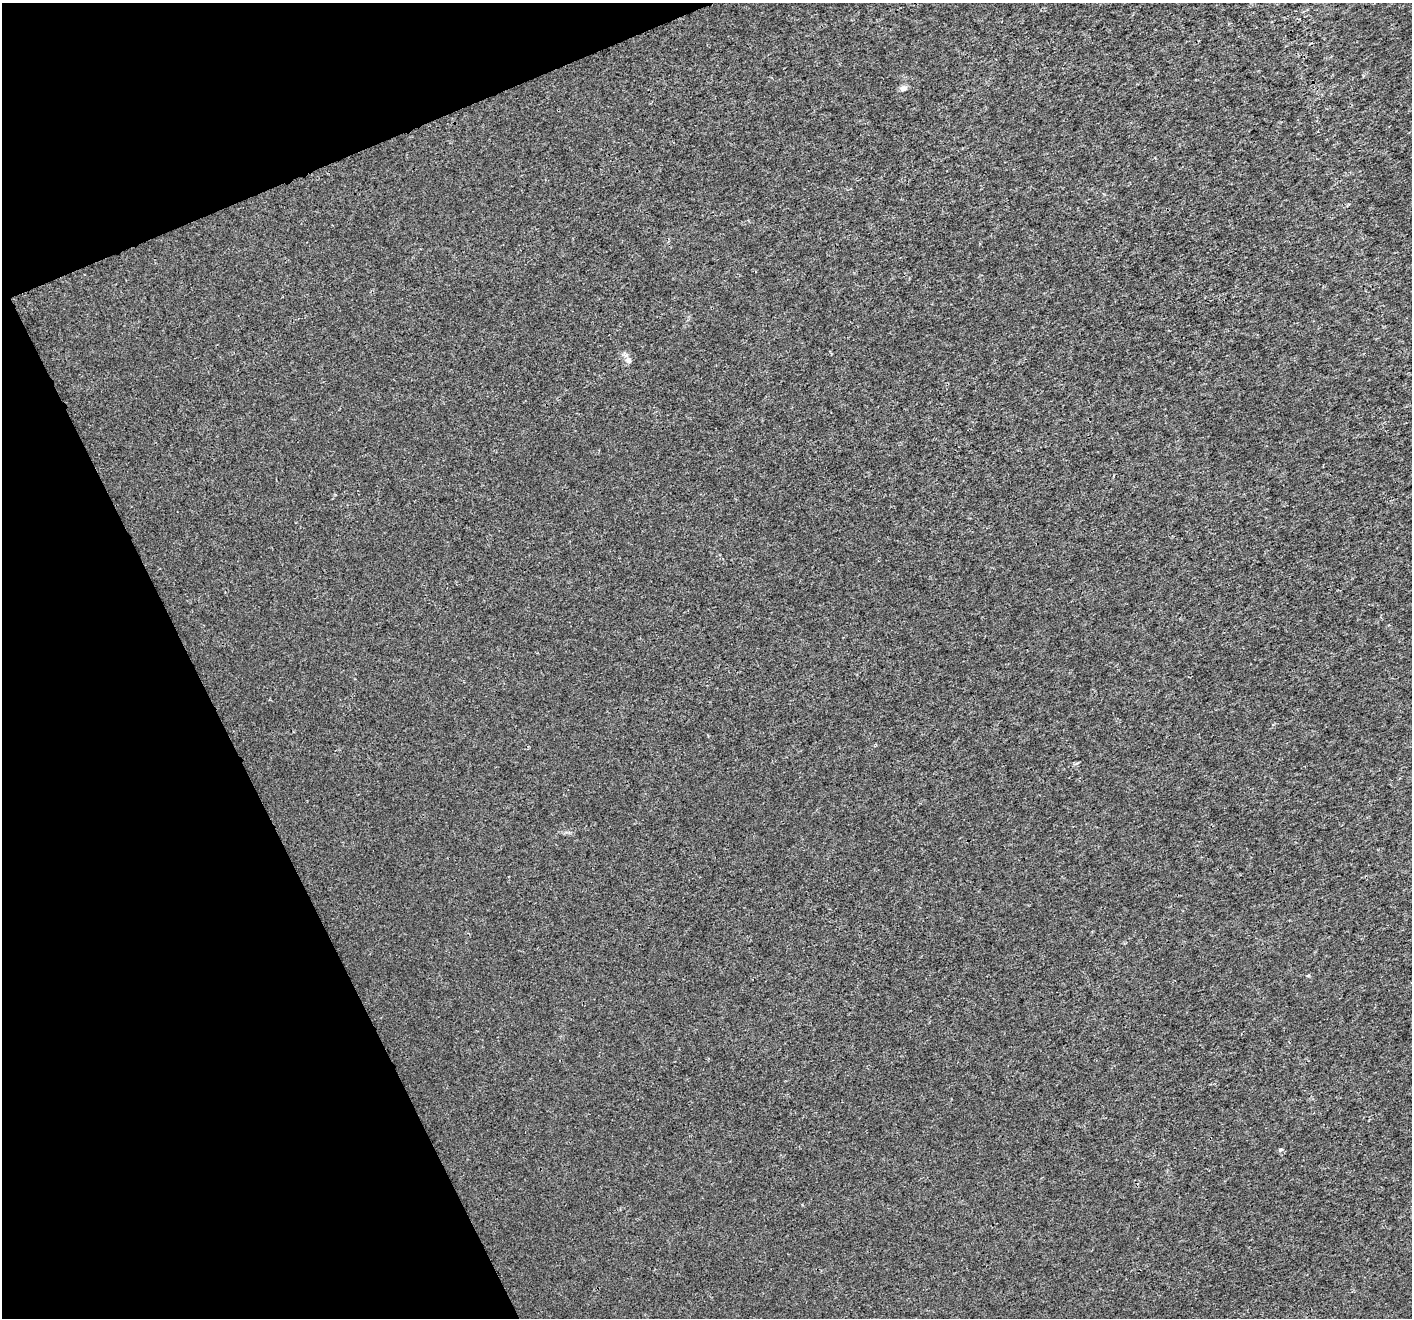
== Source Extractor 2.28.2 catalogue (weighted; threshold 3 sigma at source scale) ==
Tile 5 of 4 x 4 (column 1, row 2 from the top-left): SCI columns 6-1415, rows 2783-4098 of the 5646 x 5506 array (HDU 1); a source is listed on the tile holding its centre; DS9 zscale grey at full resolution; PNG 1414 x 1320 px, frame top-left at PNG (2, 3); no overlay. Shown black and unused: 20% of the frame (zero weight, under 3 of 4 exposures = <1% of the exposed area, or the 3 px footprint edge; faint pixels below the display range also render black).
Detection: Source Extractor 2.28.2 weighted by HDU 2 'WHT'; one run over the whole footprint, this tile lists its part. Background 2.14e-04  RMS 0.0019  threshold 0.00846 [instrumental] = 3 sigma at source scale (4.5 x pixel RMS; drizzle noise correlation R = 1.50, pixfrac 1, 0.0396/0.0396 arcsec/px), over >= 5 px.
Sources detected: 3; all 3 listed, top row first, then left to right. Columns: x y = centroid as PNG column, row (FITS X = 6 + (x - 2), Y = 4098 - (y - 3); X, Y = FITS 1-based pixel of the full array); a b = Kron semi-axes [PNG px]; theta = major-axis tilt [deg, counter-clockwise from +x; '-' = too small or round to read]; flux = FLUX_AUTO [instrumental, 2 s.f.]
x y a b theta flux
903 88 9 6 16 0.78
628 360 10 8 -53 0.81
1280 1150 5 4 - 0.26